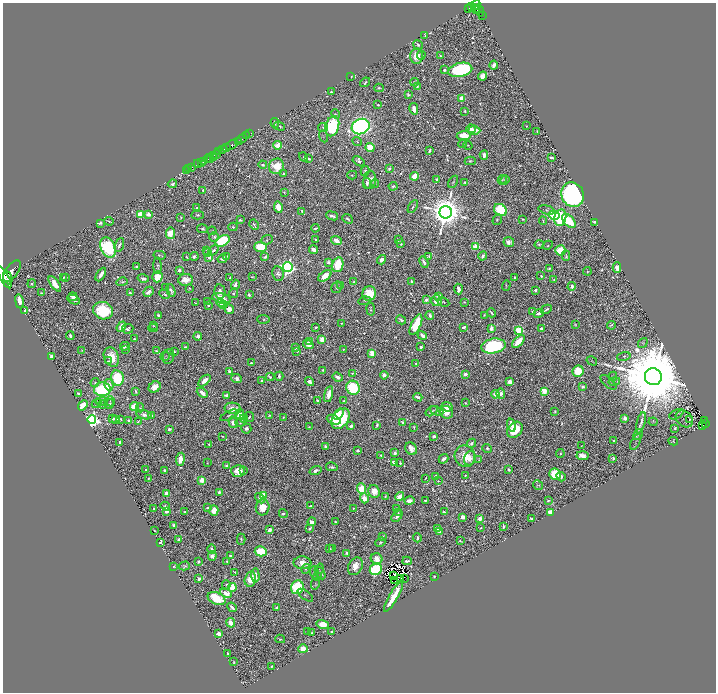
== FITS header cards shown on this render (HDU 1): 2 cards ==
NAXIS1  =                 1427
NAXIS2  =                 1380

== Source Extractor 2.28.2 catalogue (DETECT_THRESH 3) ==
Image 1427 x 1380 px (HDU 1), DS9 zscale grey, zoomed out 1/2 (1 PNG px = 2 x 2 image px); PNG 718 x 694 px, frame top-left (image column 2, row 1379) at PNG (3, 3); each listed source drawn as its Kron ellipse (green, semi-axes under 4 px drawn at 4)
Background 0.404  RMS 0.0061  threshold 0.0183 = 3 sigma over >= 5 px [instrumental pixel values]
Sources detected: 1643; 222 cannot appear on this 1/2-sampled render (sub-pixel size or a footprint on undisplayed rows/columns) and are neither listed nor drawn; of the other 1421, the 500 brightest by FLUX_AUTO listed and drawn (921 fainter detections omitted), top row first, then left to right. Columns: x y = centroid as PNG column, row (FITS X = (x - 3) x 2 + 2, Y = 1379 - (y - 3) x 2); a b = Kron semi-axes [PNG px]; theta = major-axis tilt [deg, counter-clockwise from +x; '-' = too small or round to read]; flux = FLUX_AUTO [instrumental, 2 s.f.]
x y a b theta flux
476 5 5 3 - 190
471 7 2 1 - 12
469 8 3 2 - 63
475 8 3 2 - 110
477 9 3 2 - 68
479 10 6 1 -69 27
482 15 2 1 - 7.3
425 35 4 3 - 1.7
418 45 5 3 - 3.7
421 55 5 3 - 1.7
417 56 8 6 90 26
440 56 3 2 - 2.1
494 65 4 3 - 10
444 70 3 3 - 4.7
460 70 12 7 13 270
351 76 2 2 - 1.8
482 76 4 3 - 32
365 82 5 3 - 2.1
414 82 4 2 - 2.3
417 87 2 2 - 1.8
379 88 5 2 - 2.7
331 92 2 2 - 6.2
409 95 4 3 - 2.7
462 99 3 3 - 42
378 105 2 2 - 2.4
414 109 6 3 -76 20
465 111 3 2 - 2.6
335 114 5 3 - 1.6
275 123 5 2 - 2.2
280 126 6 3 -18 2.3
332 126 10 6 73 140
361 126 9 7 22 830
526 126 2 2 - 1.6
323 128 5 3 - 2.2
471 129 4 4 - 11
474 130 6 4 -4 26
537 131 3 2 - 1.5
250 134 3 1 - 23
464 135 7 4 7 43
246 136 3 2 - 44
323 136 6 4 -68 1.7
242 139 5 2 - 260
238 141 2 2 - 220
357 142 5 4 - 1.7
463 144 4 4 - 1.5
232 145 6 2 40 500
277 145 4 3 - 59
468 145 5 3 - 1.4
227 147 4 2 - 110
370 147 5 4 - 50
223 149 4 2 - 140
429 151 4 2 - 4.3
219 152 3 1 - 170
216 154 3 2 - 110
213 155 3 2 - 14
484 155 5 3 - 8.6
213 157 2 1 - 33
303 157 5 4 - 2
207 158 4 2 - 280
309 158 3 2 - 3
551 158 4 2 - 5.1
210 159 3 1 - 12
203 161 2 2 - 260
359 161 7 4 -31 4.5
470 161 6 3 1 2.6
201 162 2 2 - 130
198 164 4 1 - 27
263 165 4 3 - 5.4
276 166 8 7 - 50
191 167 3 1 - 5.8
189 169 2 1 - 6.3
389 169 3 2 - 3
186 170 2 1 - 7.7
365 171 5 4 - 3.2
283 174 3 2 - 2.2
352 175 5 3 - 1.9
415 176 4 3 - 37
437 179 3 2 - 3.8
370 180 9 6 83 14
502 180 5 2 - 1.8
505 180 5 4 - 2.2
453 182 7 4 62 2.1
367 183 5 3 - 4.1
465 183 3 2 - 2.7
172 184 5 2 - 5.2
375 184 4 2 - 1.5
393 186 4 3 - 3.4
203 190 2 2 - 1.8
284 192 3 3 - 1.4
573 195 13 11 -63 740
278 207 6 4 -83 34
413 207 7 2 58 2.8
197 208 2 2 - 2.1
500 210 7 5 -42 110
547 210 8 4 -14 2
302 211 3 2 - 2.4
446 212 6 6 - 5000
140 214 4 4 - 34
148 214 4 3 - 8.2
198 215 6 3 3 2.3
554 215 5 4 - 120
332 216 6 2 -20 4.3
181 218 3 2 - 1.9
560 218 8 6 78 140
348 219 6 2 -42 3.1
523 219 3 2 - 2.2
240 220 4 3 - 2.8
497 220 5 3 - 1.7
109 221 5 2 - 2
543 221 4 2 - 1.8
569 221 8 5 -48 61
594 222 4 2 - 2.9
100 223 3 3 - 2.8
254 225 5 2 - 2.2
233 227 4 3 - 2.1
315 228 4 2 - 3.2
203 229 5 3 - 3.2
212 231 4 3 - 1.6
170 233 6 4 82 50
214 237 5 4 - 4
267 240 6 4 24 2.1
316 240 4 2 - 3.6
398 240 2 2 - 3.6
223 241 8 5 29 130
336 241 6 3 -22 22
509 242 5 5 - 6.7
401 244 3 3 - 1.7
539 244 5 3 - 2.4
119 245 7 3 70 4.1
548 245 5 3 - 1.5
476 246 4 3 - 59
261 247 6 5 - 58
108 248 10 7 -65 160
214 250 6 3 52 3.5
313 250 5 3 - 11
560 250 5 5 - 57
207 251 4 4 - 1.7
208 253 3 3 - 2.6
160 255 6 2 -12 2
227 256 2 2 - 1.9
429 256 4 3 - 2.3
483 256 4 3 - 5.8
566 256 5 4 - 2.5
187 257 3 2 - 1.5
194 257 4 3 - 4.3
209 257 4 3 - 6.4
265 257 4 3 - 4.6
222 259 5 3 - 5.1
382 260 5 3 - 9.9
328 262 4 3 - 4.1
424 262 6 3 -64 3.9
338 265 7 5 77 73
157 266 8 4 -88 2.8
137 267 3 2 - 3.9
288 267 5 5 - 560
617 268 5 3 - 16
549 269 3 2 - 2.7
179 270 3 3 - 5
12 271 12 6 54 1600
587 271 4 2 - 2
278 273 7 6 - 4.9
101 274 7 3 60 17
325 276 7 4 38 21
541 276 3 2 - 1.7
4 277 12 2 -62 1200
63 277 2 2 - 2
157 277 5 5 - 34
252 277 3 2 - 1.5
8 278 7 3 -68 840
66 278 2 2 - 1.7
230 278 3 2 - 3
515 278 4 2 - 2.6
143 279 6 3 -15 5.6
185 280 7 6 - 15
554 280 3 2 - 1.5
411 281 3 3 - 2.8
122 282 6 3 16 3
353 282 3 3 - 2.1
32 284 4 3 - 2.5
55 284 9 4 -54 17
235 285 5 3 - 9.5
341 285 3 2 - 2.1
506 286 5 4 - 1.7
572 286 4 3 - 6.1
337 287 6 5 - 2.2
165 288 4 2 - 2.6
189 288 3 2 - 1.5
458 289 5 3 - 12
171 290 7 2 -70 4.7
535 290 3 3 - 5.5
220 291 7 5 -80 11
149 292 5 3 - 7.2
41 293 2 2 - 1.8
130 293 3 2 - 3.8
233 293 5 3 - 2.7
369 293 7 6 - 49
165 294 5 3 - 2.5
249 295 4 2 - 3.2
439 296 3 3 - 22
73 297 4 3 - 7.3
221 298 9 5 -14 28
74 300 7 3 -25 7.9
426 300 3 2 - 5.4
19 301 7 3 -81 28
365 301 6 4 16 1.9
436 301 5 5 - 15
208 302 4 2 - 1.5
443 302 6 3 -27 1.6
464 302 3 3 - 1.4
195 303 3 2 - 1.7
221 303 4 4 - 19
208 305 3 2 - 2.8
224 305 3 3 - 7.8
229 309 5 4 - 23
371 309 6 3 -81 2.9
546 309 6 2 30 3.2
25 311 3 3 - 6.1
103 311 10 8 -22 94
533 311 3 2 - 4.6
492 313 4 2 - 2.8
539 313 5 3 - 8.2
158 315 3 3 - 3.3
430 315 4 3 - 6
484 315 3 3 - 1.9
263 319 6 4 -2 2.6
401 320 5 3 - 4
341 323 2 2 - 1.4
153 325 3 3 - 1.4
416 325 11 5 65 60
575 325 3 2 - 1.6
611 325 4 3 - 1.8
121 327 6 3 54 16
316 327 3 2 - 2.2
464 327 4 3 - 7
153 328 5 3 - 2
491 328 3 2 - 15
128 329 5 4 - 5.7
541 329 3 2 - 3.4
519 330 4 3 - 110
422 335 5 3 - 5.1
70 336 4 2 - 4.8
198 336 4 4 - 5
134 339 3 3 - 3
322 339 4 3 - 23
518 341 8 4 47 40
309 342 3 2 - 4.5
643 343 5 4 - 1.9
308 344 6 3 -36 10
125 346 5 3 - 7.1
493 346 12 7 10 220
185 347 3 2 - 2.2
421 347 3 3 - 4.7
295 348 2 2 - 13
126 350 4 3 - 1.4
344 350 2 2 - 1.5
82 351 4 2 - 1.7
156 351 4 2 - 1.7
174 351 3 2 - 1.7
297 351 2 2 - 2.8
372 353 4 3 - 22
51 356 4 3 - 4.1
165 356 5 3 - 1.4
168 356 8 5 72 3.3
111 357 10 7 -67 28
624 357 7 4 16 2.1
108 361 4 2 - 1.4
592 361 5 4 - 1.5
251 363 3 3 - 2
416 364 4 3 - 1.8
323 370 2 2 - 2.1
229 371 4 3 - 4.8
578 371 6 5 - 43
352 374 4 3 - 1.6
465 374 4 3 - 10
384 375 4 3 - 9.2
279 376 4 2 - 5.4
270 377 4 2 - 3.6
337 377 5 4 - 7.8
613 377 5 4 - 1.7
653 377 8 8 - 41000
117 378 8 6 -78 130
237 379 5 4 - 6.2
262 380 3 2 - 4.5
204 381 7 4 43 15
614 381 6 3 12 1.8
309 382 5 3 - 7.6
510 382 4 3 - 14
608 382 10 4 -42 2.6
95 383 4 3 - 2.3
109 385 6 4 -77 8.7
155 387 6 5 - 17
583 387 4 3 - 3.9
353 388 7 6 - 110
102 389 8 7 - 170
135 391 4 2 - 2.5
544 391 3 3 - 32
78 393 3 2 - 3.2
202 393 6 3 -43 17
329 394 8 4 76 13
495 394 4 3 - 16
501 394 5 4 - 7.2
226 396 4 3 - 6.7
418 397 4 3 - 7.5
317 400 3 2 - 2.5
101 401 5 3 - 2.2
110 401 5 3 - 2.1
344 401 3 3 - 1.7
96 403 5 3 - 1.6
465 403 3 2 - 1.7
109 404 5 4 - 4
83 405 5 4 - 35
102 405 4 3 - 1.5
134 406 4 4 - 53
447 407 5 4 - 19
140 408 4 4 - 1.9
233 408 8 5 -9 18
431 411 6 2 34 2.7
437 411 7 4 -23 3.6
446 412 7 6 - 14
555 412 3 2 - 2.2
240 414 5 4 - 19
339 414 6 4 53 40
676 414 8 2 28 1.8
144 415 8 4 -14 9.9
151 415 3 2 - 7
229 415 9 4 28 2.6
269 415 3 2 - 1.9
249 417 5 4 - 2.3
283 417 3 3 - 1.7
625 418 4 3 - 6.5
113 419 3 3 - 5.1
116 419 4 3 - 7.8
121 419 3 2 - 1.8
244 419 4 3 - 4.5
340 419 11 7 52 92
684 419 10 7 -44 3.6
92 420 4 4 - 710
334 420 7 4 -24 28
690 420 3 2 - 2.4
129 421 3 2 - 6.4
138 421 3 2 - 1.5
704 421 2 1 - 8.1
233 422 6 4 -75 6.5
403 422 3 2 - 2
653 422 4 4 - 1.4
240 423 5 4 - 1.5
641 423 11 3 74 7.2
705 423 3 2 - 43
377 425 4 2 - 3.5
512 425 7 3 -73 14
703 425 2 1 - 19
351 426 4 3 - 10
309 427 2 2 - 1.4
414 427 4 2 - 1.9
675 428 3 3 - 2.2
169 429 3 3 - 3.6
246 429 5 5 - 5.5
515 430 9 7 47 57
638 435 6 3 58 1.6
222 436 3 2 - 1.5
434 436 4 3 - 5.7
614 441 3 2 - 1.7
673 441 5 3 - 1.5
120 442 3 2 - 3.3
636 442 8 3 65 2
471 443 5 4 - 5.6
209 444 2 2 - 1.4
581 446 2 2 - 1.5
326 447 4 3 - 5.7
487 448 5 4 - 2.6
411 449 7 5 -55 14
358 451 3 2 - 3.6
395 453 3 2 - 20
560 453 4 3 - 2.1
381 455 3 2 - 1.9
465 456 11 10 - 31
582 456 6 4 -4 12
469 458 7 5 73 14
613 458 3 3 - 2.9
180 459 7 4 83 18
444 459 5 3 - 8
479 460 3 2 - 1.4
394 462 4 3 - 11
207 463 2 2 - 1.5
400 463 3 2 - 2.3
227 466 3 3 - 6.6
332 467 6 3 -12 4.1
146 469 2 2 - 4.7
509 469 3 2 - 3.7
165 470 3 3 - 3
243 470 3 2 - 1.6
238 471 7 6 - 22
316 471 6 4 17 6
555 474 6 5 - 88
436 476 3 3 - 8.5
465 476 4 3 - 2.2
561 477 5 3 - 5.4
149 478 3 3 - 1.5
425 478 3 2 - 1.5
202 480 4 3 - 29
438 481 3 3 - 1.6
538 485 5 4 - 2
362 489 5 4 - 67
374 491 6 5 - 16
219 492 3 3 - 3.3
167 494 4 3 - 15
263 495 4 3 - 34
385 496 3 2 - 2.5
400 496 4 3 - 22
260 498 6 3 -44 6.2
364 498 5 4 - 26
425 500 3 2 - 2.2
548 500 3 2 - 2.4
409 501 5 3 - 10
165 506 5 4 - 4.9
311 506 3 2 - 2.2
263 507 8 7 - 21
208 508 4 3 - 4.3
353 508 3 2 - 1.9
396 508 3 2 - 1.5
153 509 2 2 - 2.5
214 510 5 4 - 24
166 511 3 3 - 14
185 512 2 2 - 1.4
444 512 3 2 - 2.8
550 512 3 3 - 24
398 513 4 3 - 1.6
283 514 4 3 - 5.8
397 516 6 4 47 5.4
463 517 4 3 - 9.5
480 518 4 3 - 8.8
532 519 4 2 - 3.7
312 522 4 3 - 11
335 522 2 2 - 3
174 525 3 3 - 9.9
503 526 4 2 - 3.3
480 528 3 2 - 1.7
310 529 4 2 - 2.7
437 529 3 3 - 6.3
269 530 4 3 - 9.5
154 531 4 2 - 1.7
439 531 4 3 - 6.4
382 537 3 3 - 3.4
417 538 4 2 - 3.4
179 539 4 3 - 9.6
241 539 5 3 - 3.1
460 541 3 2 - 1.7
160 542 3 2 - 2.4
380 542 5 3 - 2
329 548 3 2 - 2.2
212 549 4 3 - 5.3
332 549 3 2 - 2.8
261 551 6 5 - 72
347 553 3 2 - 4.2
212 556 5 4 - 9.7
230 556 3 2 - 3.4
377 559 6 5 - 20
198 561 3 2 - 2.7
227 561 3 2 - 1.8
407 561 5 2 - 5
302 563 9 6 -2 21
174 566 3 2 - 1.9
184 566 5 3 - 2.3
355 566 9 6 61 18
306 569 5 3 - 2.2
319 569 5 3 - 1.5
376 569 6 5 - 170
235 572 4 2 - 2.3
314 572 6 4 -85 2
320 573 7 3 -58 5.3
255 575 7 3 -86 15
394 575 2 1 - 1.5
434 576 2 2 - 3.3
317 577 3 2 - 2.4
404 578 2 1 - 1.8
199 579 3 3 - 11
250 579 7 5 76 35
401 579 2 1 - 1.6
395 581 2 1 - 1.4
315 584 6 3 76 1.8
226 585 5 4 - 2
232 587 4 4 - 31
297 587 7 6 - 130
226 593 6 3 -22 18
305 595 9 4 -37 2.7
393 597 17 3 60 52
217 598 9 6 -25 73
232 607 5 3 - 7.5
276 608 3 3 - 3.6
231 623 5 3 - 17
323 624 6 4 -14 32
308 632 2 2 - 1.9
332 632 2 2 - 3.9
312 633 3 2 - 1.8
219 634 4 3 - 15
280 639 5 2 - 2
303 649 5 4 - 23
228 654 3 2 - 2.9
234 662 3 2 - 1.5
272 666 3 2 - 1.9
At the frame edge (FLAGS 8, measured only in part): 1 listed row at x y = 4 277
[921 fainter detections neither listed nor drawn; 222 sub-pixel or undisplayed-footprint detections neither listed nor drawn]